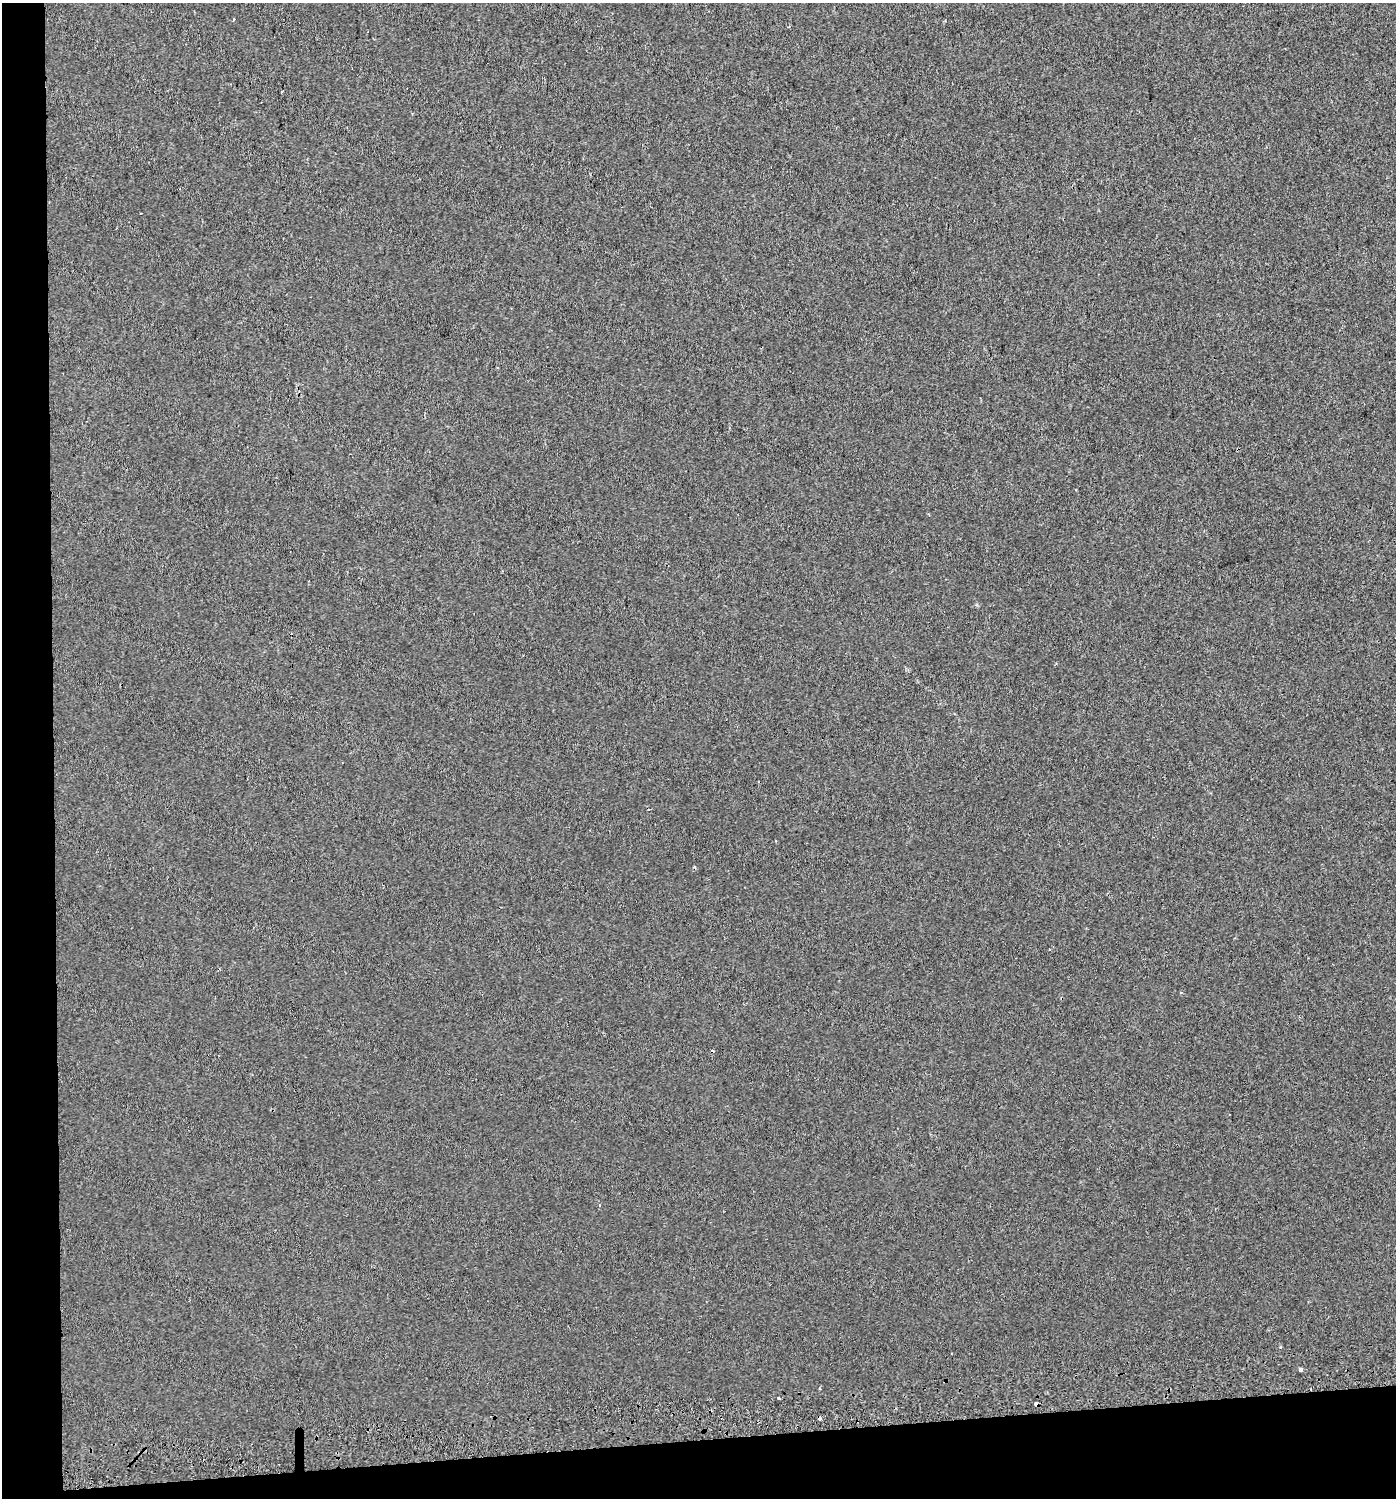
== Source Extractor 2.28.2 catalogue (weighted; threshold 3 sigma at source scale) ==
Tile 7 of 3 x 3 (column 1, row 3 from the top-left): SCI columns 46-1439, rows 41-1536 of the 4231 x 4570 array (HDU 1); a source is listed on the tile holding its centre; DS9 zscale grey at full resolution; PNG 1398 x 1500 px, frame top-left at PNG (2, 3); no overlay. Shown black and unused: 8% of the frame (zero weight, under 2 of 3 exposures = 2% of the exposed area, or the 3 px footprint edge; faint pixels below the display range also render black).
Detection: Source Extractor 2.28.2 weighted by HDU 2 'WHT'; one run over the whole footprint, this tile lists its part. Background 0.0025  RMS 0.0072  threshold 0.0325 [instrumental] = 3 sigma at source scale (4.5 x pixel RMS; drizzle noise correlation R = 1.50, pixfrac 1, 0.0396/0.0396 arcsec/px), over >= 5 px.
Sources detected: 9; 4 cosmic-ray / hot-pixel residue — not listed; the other 5 listed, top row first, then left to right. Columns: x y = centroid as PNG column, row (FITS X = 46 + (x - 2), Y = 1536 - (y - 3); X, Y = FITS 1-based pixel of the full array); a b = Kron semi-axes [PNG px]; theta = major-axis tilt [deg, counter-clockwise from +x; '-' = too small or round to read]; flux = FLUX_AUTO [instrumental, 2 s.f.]
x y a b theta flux
234 19 3 3 - 1.4
599 1205 3 3 - 1.8
1300 1369 3 3 - 11
779 1398 3 3 - 2.4
1036 1404 4 3 - 6
Overlapping masked pixels (flux is a lower limit): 1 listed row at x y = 1036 1404